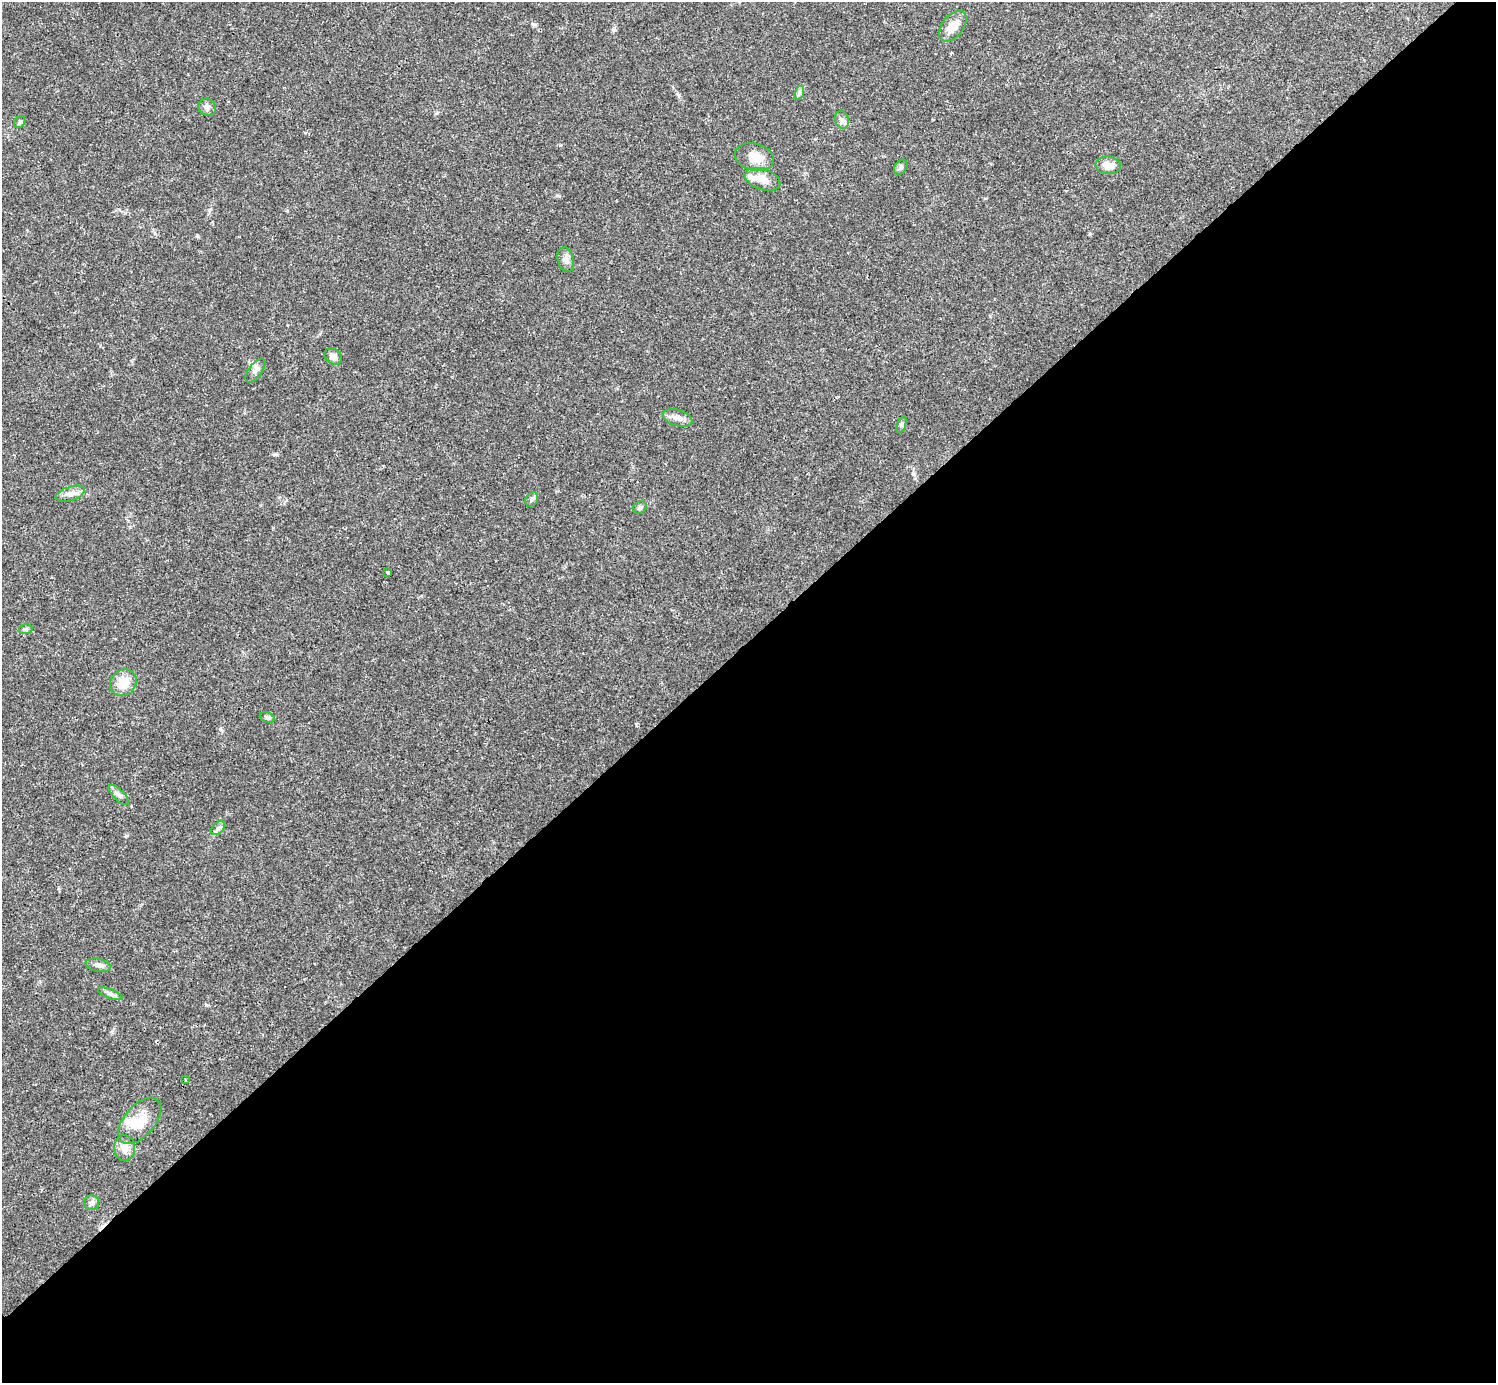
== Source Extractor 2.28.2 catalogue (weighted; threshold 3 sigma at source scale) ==
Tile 12 of 4 x 4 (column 4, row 3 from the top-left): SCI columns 4485-5978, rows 1539-2919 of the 5981 x 5981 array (HDU 1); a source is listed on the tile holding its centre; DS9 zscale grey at full resolution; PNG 1498 x 1385 px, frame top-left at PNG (2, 2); each listed source drawn as its Kron ellipse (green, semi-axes under 4 px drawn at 4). Shown black and unused: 54% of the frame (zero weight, under 3 of 4 exposures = <1% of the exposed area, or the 3 px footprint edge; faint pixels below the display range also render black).
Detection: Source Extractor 2.28.2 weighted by HDU 2 'WHT'; one run over the whole footprint, this tile lists its part. Background 0.0209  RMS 0.0022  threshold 0.01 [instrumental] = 3 sigma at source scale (4.5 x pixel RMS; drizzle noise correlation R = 1.50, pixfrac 1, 0.05/0.05 arcsec/px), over >= 5 px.
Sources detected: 30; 1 inside a brighter listed object's ellipse — not listed separately; the other 29 listed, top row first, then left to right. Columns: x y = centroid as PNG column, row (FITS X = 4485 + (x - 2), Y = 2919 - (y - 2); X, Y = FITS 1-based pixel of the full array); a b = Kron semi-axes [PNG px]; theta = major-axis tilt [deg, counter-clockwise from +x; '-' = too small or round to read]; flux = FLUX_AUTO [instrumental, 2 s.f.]
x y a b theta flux
953 26 18 10 51 2.7
799 93 7 4 71 0.51
207 107 9 8 - 0.84
842 120 9 6 -74 0.78
20 122 6 5 - 0.38
754 157 20 13 -16 3.2
1108 165 12 9 -7 2.3
901 167 8 6 56 0.59
763 179 18 10 -20 2.4
566 259 12 8 -74 1.1
333 356 9 7 -39 1.3
255 371 14 6 53 1.1
677 418 15 8 -18 1.5
901 425 8 3 71 0.42
70 494 15 7 17 1.3
532 499 8 6 60 0.55
640 507 7 5 27 0.51
388 572 3 2 - 0.31
26 629 7 5 10 0.38
123 683 14 12 50 3.8
267 717 8 5 -18 0.41
119 795 13 5 -45 0.84
218 828 8 5 46 0.65
98 965 13 6 -12 0.99
110 994 13 4 -22 0.81
186 1080 3 2 - 0.19
140 1121 27 15 49 5.1
125 1148 13 10 87 1.8
91 1203 7 7 - 0.66
Unlisted compact peaks at least as high as the median listed source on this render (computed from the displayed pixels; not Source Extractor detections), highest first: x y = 275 454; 220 729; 533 24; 679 95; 206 1005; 636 724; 614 30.